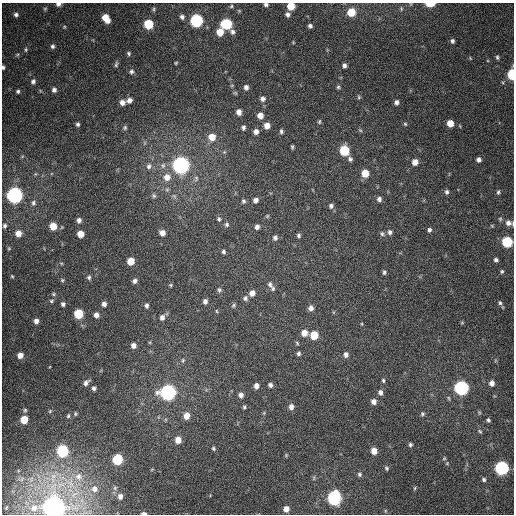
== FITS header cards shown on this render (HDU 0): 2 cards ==
NAXIS1  =                  512
NAXIS2  =                  512

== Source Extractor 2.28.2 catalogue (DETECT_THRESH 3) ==
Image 512 x 512 px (HDU 0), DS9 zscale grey, 1 PNG px = 1 image px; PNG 516 x 516 px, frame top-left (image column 1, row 512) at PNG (2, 3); no overlay
Background 372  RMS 9.3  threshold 27.8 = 3 sigma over >= 5 px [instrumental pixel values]
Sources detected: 185; all 185 listed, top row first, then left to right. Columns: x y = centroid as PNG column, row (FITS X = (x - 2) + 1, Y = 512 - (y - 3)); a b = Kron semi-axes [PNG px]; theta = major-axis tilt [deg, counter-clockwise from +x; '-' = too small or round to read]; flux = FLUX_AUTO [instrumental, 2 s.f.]
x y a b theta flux
58 4 6 4 5 1.9e+03
430 4 6 3 1 1.2e+04
266 5 5 4 - 1.4e+03
231 6 5 4 - 8.1e+02
291 6 6 5 - 1.4e+04
45 9 5 5 - 8.3e+02
154 9 6 4 89 7.6e+02
401 9 7 3 90 7.3e+02
351 12 6 6 - 1.5e+04
288 14 5 5 - 2.0e+03
16 15 6 6 - 1.7e+03
182 17 5 5 - 1.8e+03
106 18 8 5 -55 9.8e+03
196 20 6 6 - 9.9e+04
148 24 6 6 - 2.8e+04
226 24 8 6 -1 3.8e+04
310 26 4 4 - 1.6e+03
64 27 5 4 - 6.2e+02
220 32 6 6 - 9.6e+03
232 32 7 6 - 2.1e+03
452 41 5 4 - 1.5e+03
293 42 5 3 - 4.9e+02
53 46 5 5 - 1.4e+03
26 50 6 4 89 9.8e+02
129 53 5 4 - 9.7e+02
17 55 6 3 20 8.3e+02
497 57 6 5 - 1.2e+03
470 58 5 3 - 5.2e+02
176 63 4 3 - 6.6e+02
116 64 7 4 81 1.0e+03
344 65 5 4 - 2.0e+03
3 67 4 3 - 1.1e+03
131 72 6 5 - 1.4e+03
512 74 7 4 89 3.5e+04
33 81 6 5 - 1.8e+03
232 85 6 3 19 6.5e+02
246 87 7 6 - 2.2e+03
338 87 5 4 - 8.9e+02
54 90 5 4 - 1.9e+03
18 91 4 3 - 1.1e+03
235 93 6 5 - 8.2e+02
359 97 5 4 - 7.8e+02
263 99 7 6 - 2.3e+03
129 100 7 6 - 2.6e+03
122 102 6 6 - 3.2e+03
396 102 5 4 - 2.0e+03
239 112 6 5 - 3.7e+03
260 115 6 5 - 5.2e+03
319 122 6 4 87 8.5e+02
450 123 5 5 - 7.6e+03
78 124 4 3 - 1.2e+03
405 124 5 4 - 8.1e+02
267 126 6 6 - 5.4e+03
125 127 6 5 - 1.1e+03
243 127 6 4 -88 1.5e+03
360 130 6 4 -43 7.7e+02
281 131 6 5 - 1.3e+03
256 132 6 5 - 3.1e+03
212 137 7 7 - 8.2e+03
144 143 6 4 71 8.9e+02
292 147 4 3 - 8.8e+02
344 150 6 6 - 3.1e+04
224 152 6 4 44 8.8e+02
350 159 6 6 - 1.6e+03
479 160 5 4 - 2.1e+03
415 162 6 5 - 4.6e+03
163 165 8 7 - 2.7e+03
181 165 7 7 - 3.3e+05
149 166 9 8 - 3.0e+03
365 173 6 6 - 1.1e+04
167 177 9 9 - 6.1e+03
167 190 6 5 - 1.3e+03
447 192 5 5 - 1.5e+03
498 192 6 5 - 1.2e+03
15 195 7 7 - 2.7e+05
154 196 7 6 - 1.4e+03
174 196 7 4 -45 1.3e+03
379 199 6 5 - 2.0e+03
255 200 6 5 - 2.4e+03
243 201 6 5 - 1.2e+03
33 203 7 6 - 1.6e+03
331 206 7 6 - 1.9e+03
267 216 5 4 - 7.5e+02
219 219 6 4 -79 1.1e+03
500 219 6 5 - 1.0e+03
79 220 6 5 - 2.1e+03
509 223 11 7 -14 3.6e+03
227 225 6 6 - 1.3e+03
5 226 7 5 88 1.5e+03
53 226 6 6 - 1.0e+04
257 227 5 5 - 2.3e+03
429 230 6 5 - 1.4e+03
390 232 7 6 - 1.9e+03
18 233 7 6 - 5.6e+03
162 233 6 6 - 3.4e+03
80 234 5 5 - 7.0e+03
382 234 8 5 -47 1.4e+03
299 235 5 4 - 1.3e+03
275 238 7 6 - 1.8e+03
507 242 6 6 - 4.4e+04
9 248 5 5 - 7.2e+02
223 252 5 4 - 1.2e+03
496 260 6 5 - 1.6e+03
131 261 6 5 - 9.9e+03
61 263 5 3 - 6.3e+02
502 271 6 5 - 1.2e+03
384 272 6 4 -85 1.2e+03
12 276 4 3 - 6.6e+02
89 277 5 5 - 1.3e+03
62 280 5 5 - 8.3e+02
134 281 6 5 - 1.9e+03
171 285 5 4 - 7.5e+02
270 285 11 7 -69 2.6e+03
219 290 7 6 - 1.3e+03
252 293 6 6 - 3.7e+03
53 294 5 4 - 8.3e+02
245 298 7 6 - 1.8e+03
51 301 6 4 1 9.0e+02
205 301 6 5 - 2.2e+03
500 303 7 6 - 1.6e+03
63 304 4 4 - 1.5e+03
104 304 5 4 - 2.3e+03
147 305 6 4 -90 1.6e+03
234 305 7 6 - 1.1e+03
311 308 6 6 - 2.8e+03
216 311 5 3 - 6.1e+02
79 314 6 6 - 2.4e+04
96 315 6 5 - 2.7e+03
162 317 6 5 - 2.4e+03
36 321 5 4 - 2.7e+03
462 323 6 4 1 6.2e+02
362 324 5 3 - 5.4e+02
304 333 6 6 - 5.7e+03
314 335 6 6 - 1.5e+04
297 343 6 3 -47 7.3e+02
133 345 5 5 - 2.8e+03
299 353 5 4 - 1.2e+03
346 354 6 6 - 2.5e+03
20 355 6 5 - 4.2e+03
183 360 6 4 -85 8.8e+02
383 380 6 4 -75 9.8e+02
86 383 9 6 48 2.6e+03
492 383 7 6 - 2.9e+03
270 385 5 4 - 1.6e+03
256 386 5 4 - 3.0e+03
94 388 5 5 - 1.5e+03
461 388 7 6 - 1.6e+05
168 392 7 7 - 2.3e+05
380 392 6 5 - 2.1e+03
241 395 6 5 - 2.6e+03
373 402 6 5 - 3.0e+03
244 407 5 4 - 8.5e+02
291 407 7 6 - 2.8e+03
25 410 6 5 - 1.0e+03
50 411 6 4 46 7.9e+02
479 412 6 4 -78 7.8e+02
75 414 5 5 - 8.9e+02
422 414 6 5 - 1.1e+03
68 416 6 4 75 9.9e+02
186 416 7 6 - 6.0e+03
24 420 6 5 - 1.3e+04
488 420 6 5 - 1.2e+03
480 431 6 4 -39 9.0e+02
178 440 6 6 - 5.7e+03
410 445 5 4 - 1.1e+03
213 448 5 4 - 9.6e+02
62 451 7 6 - 6.6e+04
374 451 6 5 - 5.8e+03
286 455 5 5 - 6.8e+02
444 458 5 4 - 7.5e+02
117 459 6 6 - 4.2e+04
386 468 5 5 - 1.1e+03
502 468 7 7 - 1.2e+05
359 474 6 6 - 1.2e+03
78 476 9 8 - 3.1e+03
484 479 5 5 - 1.2e+03
115 488 6 4 -73 8.4e+02
415 488 6 4 88 7.3e+02
94 489 7 6 - 2.2e+03
120 496 5 4 - 2.0e+03
334 498 7 6 - 1.5e+05
54 507 7 7 - 1.2e+06
34 508 6 5 - 1.3e+03
286 509 6 6 - 4.1e+03
144 513 5 2 - 2.1e+03
At the frame edge (FLAGS 8, measured only in part): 10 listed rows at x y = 58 4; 430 4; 266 5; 291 6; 3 67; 512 74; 509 223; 507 242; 54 507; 144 513